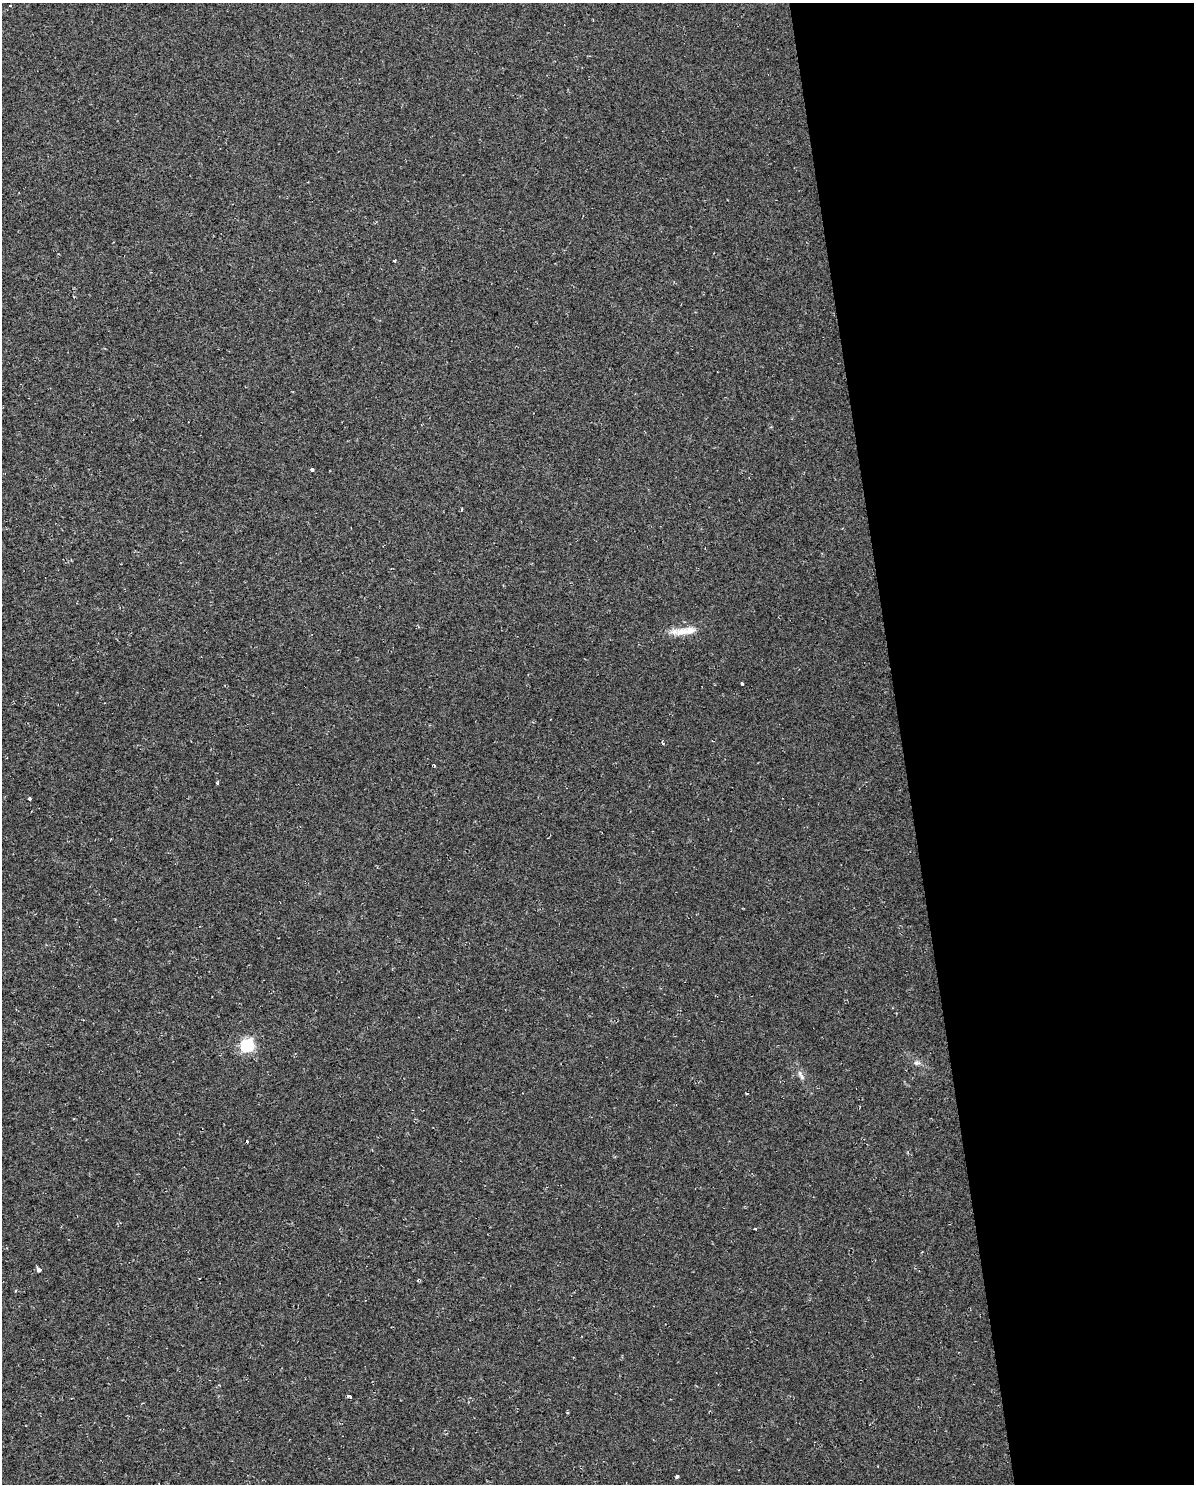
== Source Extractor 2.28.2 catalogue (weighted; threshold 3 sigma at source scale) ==
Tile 8 of 4 x 3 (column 4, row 2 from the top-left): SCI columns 3691-4882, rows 1544-3025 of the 5083 x 5803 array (HDU 1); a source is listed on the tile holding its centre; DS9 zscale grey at full resolution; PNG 1196 x 1486 px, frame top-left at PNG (2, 3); no overlay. Shown black and unused: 24% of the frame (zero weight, under 2 of 3 exposures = <1% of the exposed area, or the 3 px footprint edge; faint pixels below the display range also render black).
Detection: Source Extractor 2.28.2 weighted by HDU 2 'WHT'; one run over the whole footprint, this tile lists its part. Background 0.00663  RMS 0.0049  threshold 0.0219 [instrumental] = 3 sigma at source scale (4.5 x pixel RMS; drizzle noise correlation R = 1.50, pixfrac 1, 0.0396/0.0396 arcsec/px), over >= 5 px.
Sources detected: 20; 1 cosmic-ray / hot-pixel residue — not listed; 2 inside a brighter listed object's ellipse — not listed separately; the other 17 listed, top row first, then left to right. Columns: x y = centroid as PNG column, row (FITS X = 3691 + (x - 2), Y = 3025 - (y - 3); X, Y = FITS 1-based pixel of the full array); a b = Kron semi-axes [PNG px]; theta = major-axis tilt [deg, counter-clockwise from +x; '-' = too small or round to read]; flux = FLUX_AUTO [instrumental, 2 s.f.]
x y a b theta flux
11 5 3 3 - 2
113 242 3 2 - 0.31
394 260 4 2 - 0.56
312 469 4 3 - 3
682 632 17 11 14 5.5
742 683 3 3 - 1.4
662 743 3 3 - 1.1
434 765 3 3 - 1.2
217 783 3 2 - 0.76
29 799 3 3 - 1
247 1045 6 6 - 74
917 1063 8 7 - 1.5
801 1075 16 5 -60 2.2
247 1142 3 2 - 0.8
39 1269 4 3 - 13
350 1395 3 3 - 5.2
677 1476 4 3 - 2.4